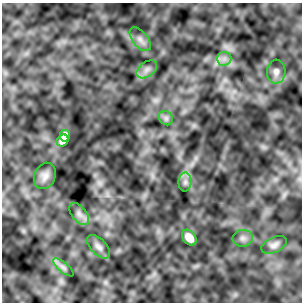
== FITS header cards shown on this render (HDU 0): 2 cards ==
NAXIS1  =                  300 / Width of image
NAXIS2  =                  300 / Height of image

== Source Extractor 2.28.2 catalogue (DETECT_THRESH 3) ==
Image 300 x 300 px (HDU 0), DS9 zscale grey, 1 PNG px = 1 image px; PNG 304 x 304 px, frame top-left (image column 1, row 300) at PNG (2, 3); each listed source drawn as its Kron ellipse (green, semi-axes under 4 px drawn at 4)
Background 1.56e-04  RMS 0.0029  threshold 0.00872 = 3 sigma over >= 5 px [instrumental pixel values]
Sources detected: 15; all 15 listed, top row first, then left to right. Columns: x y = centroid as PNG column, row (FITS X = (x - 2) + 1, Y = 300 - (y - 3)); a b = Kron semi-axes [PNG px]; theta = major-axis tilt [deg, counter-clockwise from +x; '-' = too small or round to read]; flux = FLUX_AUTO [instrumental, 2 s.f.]
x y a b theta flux
140 39 14 7 -51 1.1
224 59 7 7 - 0.9
147 69 11 7 35 1
276 72 12 9 88 1.2
166 118 8 6 -45 0.54
65 136 6 5 - 0.9
63 141 6 5 - 1.1
45 176 13 10 67 1.1
185 182 9 6 90 0.76
79 214 13 7 -50 0.99
189 238 9 6 -51 2.1
243 238 10 8 5 0.87
274 245 13 7 25 0.89
98 247 14 8 -46 1
63 267 13 5 -40 0.71